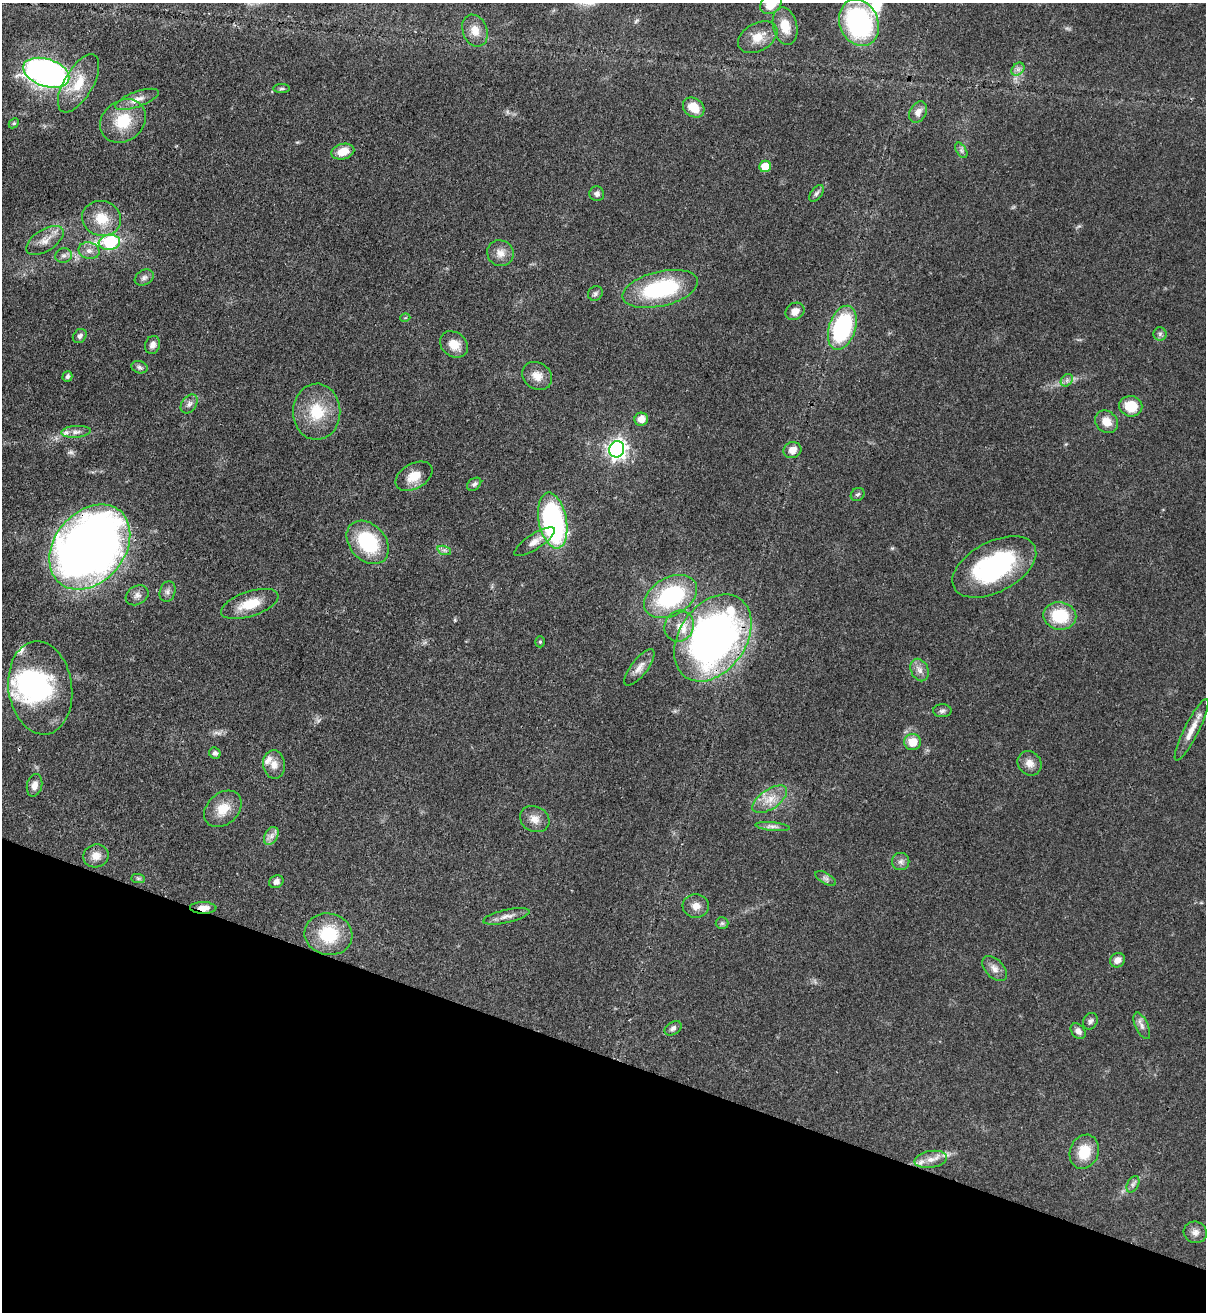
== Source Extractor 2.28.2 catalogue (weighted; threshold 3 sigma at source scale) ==
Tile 15 of 4 x 4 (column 3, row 4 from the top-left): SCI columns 2754-3957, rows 32-1341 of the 5379 x 5303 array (HDU 1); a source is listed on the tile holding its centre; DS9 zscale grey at full resolution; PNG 1208 x 1314 px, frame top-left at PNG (2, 3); each listed source drawn as its Kron ellipse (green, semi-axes under 4 px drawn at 4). Shown black and unused: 20% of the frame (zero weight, under 3 of 4 exposures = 7% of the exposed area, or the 3 px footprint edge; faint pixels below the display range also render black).
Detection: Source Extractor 2.28.2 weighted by HDU 2 'WHT'; one run over the whole footprint, this tile lists its part. Background 0.0831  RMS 0.0039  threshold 0.0177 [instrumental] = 3 sigma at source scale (4.5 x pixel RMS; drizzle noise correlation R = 1.50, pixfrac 1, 0.05/0.05 arcsec/px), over >= 5 px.
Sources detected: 105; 1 too faint to see at this stretch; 1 inside a brighter object's white glare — neither listed nor drawn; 4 inside a brighter listed object's ellipse — not listed separately; the other 99 listed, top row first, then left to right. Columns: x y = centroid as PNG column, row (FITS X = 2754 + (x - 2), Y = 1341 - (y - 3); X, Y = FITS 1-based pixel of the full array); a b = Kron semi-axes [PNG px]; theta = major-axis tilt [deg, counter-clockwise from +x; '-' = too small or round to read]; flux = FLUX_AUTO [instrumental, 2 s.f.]
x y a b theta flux
771 4 12 9 42 7.2
859 23 24 19 -67 67
785 26 19 12 -77 7.2
475 31 16 12 -69 4.6
758 37 21 14 30 6.3
1018 69 7 5 45 1.4
46 73 24 13 -18 160
79 83 32 14 60 11
282 89 8 4 1 0.75
137 99 23 7 20 3.7
694 107 11 9 -37 7
918 112 11 8 60 2.7
123 121 24 20 36 14
14 123 6 4 43 0.53
961 150 8 5 -59 1
343 152 11 7 14 5.5
765 166 6 5 - 9.5
816 193 9 5 53 1
597 194 7 7 - 1.3
102 218 20 17 -17 9
45 240 21 10 32 4.3
109 242 11 7 7 33
89 251 10 8 -13 2.3
500 253 13 13 - 3.6
64 256 8 7 - 1.4
144 278 10 7 32 1.5
660 289 39 17 13 38
595 293 8 7 - 0.97
795 311 10 8 33 3.3
405 318 5 3 - 0.33
842 328 23 13 72 45
1160 334 6 6 - 1.1
80 336 8 6 49 1.3
454 344 15 12 -39 5.2
153 345 9 7 70 2.1
139 367 8 6 -17 1.1
67 376 5 5 - 1
537 376 16 13 -35 4.3
1067 380 7 5 46 1.1
189 404 10 7 53 1.7
1131 406 11 10 - 8.9
317 412 28 23 -90 15
641 419 7 6 - 3.8
1106 422 12 10 -40 4.7
76 432 15 6 5 2
617 449 8 7 - 190
792 450 9 8 - 3.5
414 476 20 12 30 6.2
474 484 8 5 37 0.95
858 494 7 6 - 0.91
553 520 28 14 -79 86
368 542 24 18 -47 26
534 542 23 7 33 3.7
90 547 47 35 50 370
444 550 7 4 -18 0.93
994 567 45 25 28 53
168 592 10 7 72 1.6
137 595 12 9 30 2.1
671 597 28 19 29 39
250 604 30 12 18 9.7
1060 616 16 13 -10 16
679 626 16 14 61 5.9
713 638 48 33 55 200
540 642 5 5 - 0.64
639 667 22 8 52 3.4
920 670 12 8 -66 2.4
40 688 47 32 -82 41
942 711 9 6 0 1.1
1191 730 34 7 63 5.3
913 742 8 8 - 5.9
215 753 6 5 - 0.99
1029 763 13 11 -50 3.4
274 764 14 11 -85 3.3
35 785 11 7 77 2.7
770 799 20 9 35 5.5
223 809 21 15 42 7.4
535 819 15 12 -28 3.6
773 826 17 4 -5 1.7
271 836 10 6 62 2
96 856 13 11 20 3.6
901 862 8 8 - 1.6
138 878 7 4 -1 0.75
826 878 11 5 -30 1.2
276 882 7 6 - 1.6
696 906 13 12 - 3.1
203 908 13 6 -1 3.4
506 916 24 6 13 2.8
722 923 6 6 - 0.82
328 934 24 21 -11 18
1117 960 8 7 - 2.3
994 968 15 9 -46 2.7
1090 1021 9 7 58 1.2
1142 1026 14 6 -66 1.9
673 1028 9 6 34 1.3
1078 1031 9 6 -47 1.8
1084 1152 17 14 69 9.3
931 1159 16 8 9 3.6
1133 1184 9 5 65 1.1
1195 1232 11 10 - 2.4
Overlapping masked pixels (flux is a lower limit): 4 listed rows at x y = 90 547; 250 604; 713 638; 203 908
Isophote crosses this tile's border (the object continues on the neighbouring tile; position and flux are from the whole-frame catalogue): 2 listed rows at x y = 771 4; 1191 730